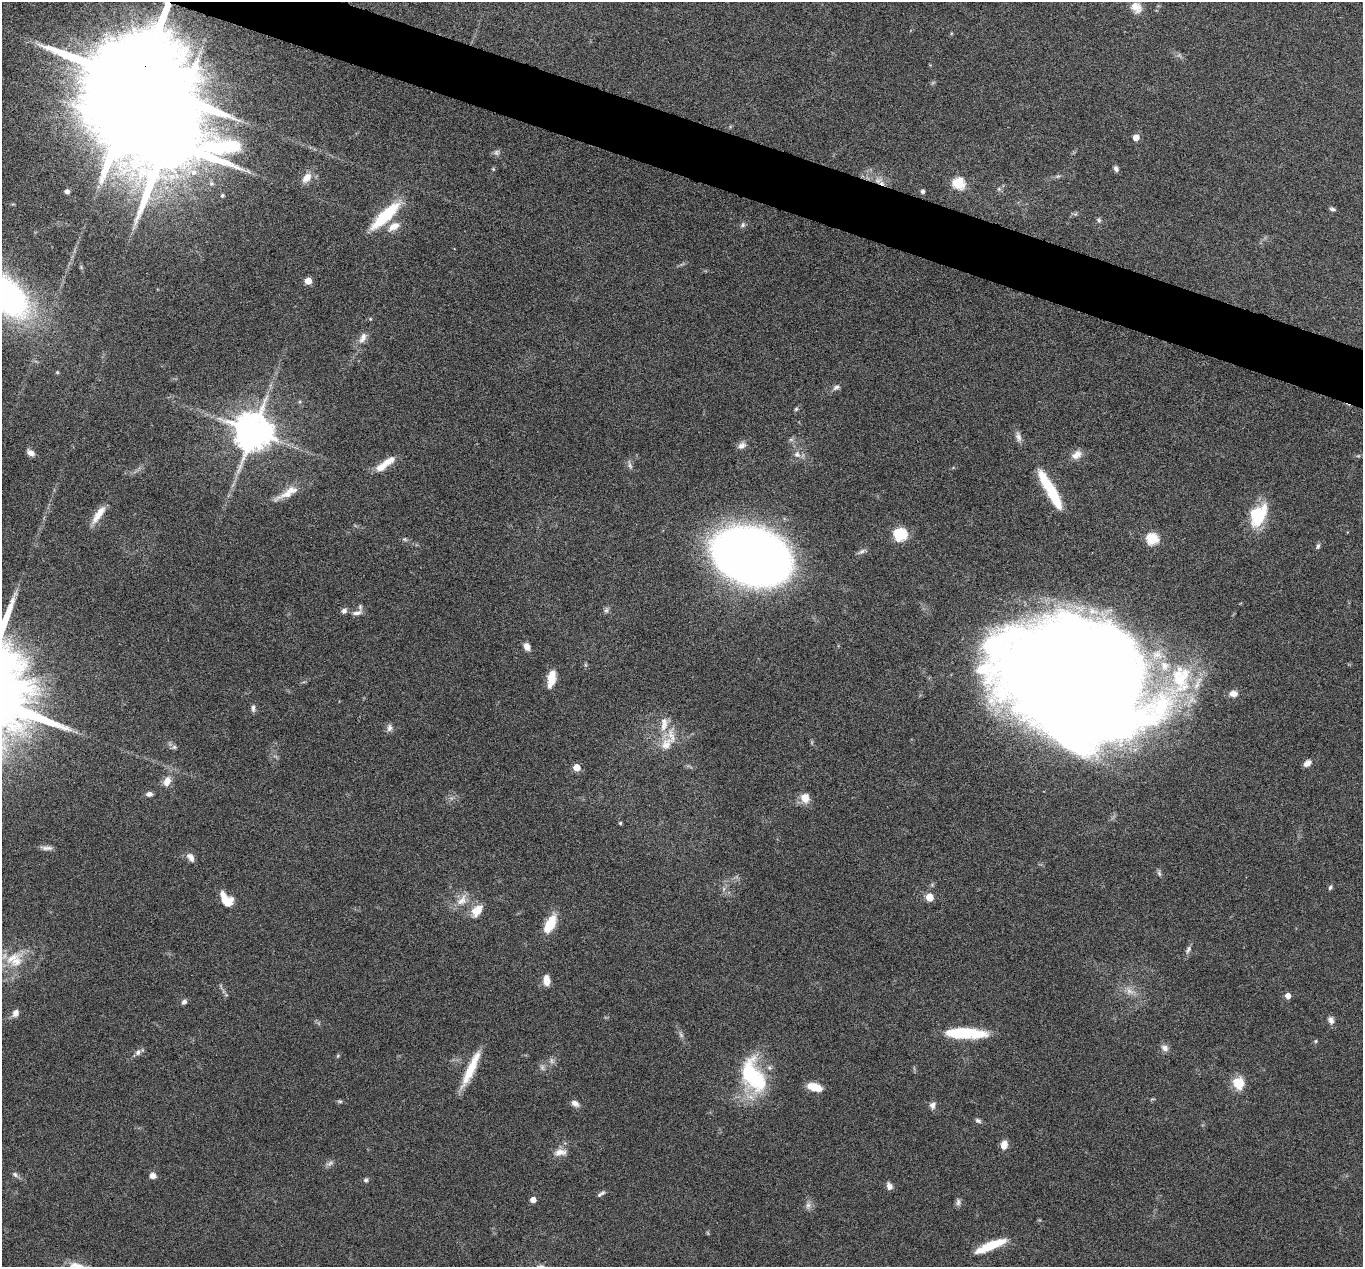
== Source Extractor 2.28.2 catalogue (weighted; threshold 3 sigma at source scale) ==
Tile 11 of 4 x 4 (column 3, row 3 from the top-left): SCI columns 2725-4085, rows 1402-2666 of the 5447 x 5464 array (HDU 1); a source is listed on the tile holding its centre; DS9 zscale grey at full resolution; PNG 1365 x 1269 px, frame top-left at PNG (2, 2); no overlay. Shown black and unused: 4% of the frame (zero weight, under 4 of 8 exposures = <1% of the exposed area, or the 3 px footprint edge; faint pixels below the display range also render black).
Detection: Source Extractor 2.28.2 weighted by HDU 2 'WHT'; one run over the whole footprint, this tile lists its part. Background 0.06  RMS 0.0038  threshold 0.0155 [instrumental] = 3 sigma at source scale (4.09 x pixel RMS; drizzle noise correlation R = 1.36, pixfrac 0.8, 0.05/0.05 arcsec/px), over >= 5 px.
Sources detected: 114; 4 too faint to see at this stretch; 3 inside a brighter object's white glare — not listed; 5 inside a brighter listed object's ellipse — not listed separately; the other 102 listed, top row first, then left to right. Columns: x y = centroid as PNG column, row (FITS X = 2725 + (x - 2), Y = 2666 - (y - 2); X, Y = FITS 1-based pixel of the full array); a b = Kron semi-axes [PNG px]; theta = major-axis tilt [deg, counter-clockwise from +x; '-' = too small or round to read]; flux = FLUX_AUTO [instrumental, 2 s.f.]
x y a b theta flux
1136 7 15 13 -48 3.7
139 81 35 21 65 16000
1136 137 5 5 - 3.6
493 169 4 4 - 0.37
1116 169 7 5 -67 1.1
248 171 8 4 -45 0.8
307 178 12 8 48 3.7
878 180 11 7 9 2.4
958 183 6 6 - 32
999 189 6 4 -72 0.53
67 191 5 4 - 1.2
922 191 5 4 - 1
222 195 4 4 - 0.65
1332 209 8 4 -10 0.81
385 216 37 10 44 20
1099 220 7 5 -48 0.69
743 225 7 6 - 0.82
394 227 15 8 30 4.2
308 281 5 5 - 6.5
6 296 48 28 -44 110
363 338 15 8 65 2.6
57 372 5 4 - 0.4
836 387 10 6 34 1.2
796 409 5 5 - 0.51
253 431 11 10 - 1100
1018 437 14 7 -76 1.7
742 445 11 7 19 1.7
31 453 8 6 -36 2.2
797 454 9 8 - 1.9
1076 455 14 9 35 2.7
630 466 9 5 -64 0.97
381 467 16 9 24 3.8
288 494 33 9 22 5.2
1053 494 39 10 -65 14
98 514 25 8 55 4.7
1257 516 31 16 75 12
900 534 6 6 - 32
404 539 5 5 - 0.53
1152 539 6 6 - 29
1318 546 8 5 67 0.78
862 551 12 5 33 1.1
751 556 48 32 -16 570
606 610 7 6 - 0.84
344 611 7 6 - 1.1
357 613 13 6 14 1.7
527 646 8 6 -64 2.5
551 679 19 8 80 5.3
1083 682 122 67 -18 1800
1233 694 9 7 0 2
253 708 9 5 -86 1
664 724 23 10 85 5.1
389 728 10 7 81 1.3
666 744 21 13 52 6
174 747 6 6 - 0.8
1307 763 9 6 37 1.9
576 768 5 5 - 6
167 781 12 9 61 3.2
149 794 8 6 9 1.2
805 798 11 9 -67 4
620 823 4 4 - 0.47
47 848 17 5 -4 1.6
191 857 12 7 -55 2.1
1330 887 6 5 - 0.71
929 897 5 5 - 7.8
224 899 18 7 -68 5.1
462 900 18 11 47 4.2
477 910 17 11 50 4.8
550 924 19 9 62 9.5
1188 949 11 5 63 1.1
16 961 20 14 18 7.7
546 980 12 7 -85 3.2
1129 991 12 7 -28 2.3
1288 996 5 5 - 2.6
184 1002 8 6 40 1.1
15 1013 9 7 59 2
1331 1020 9 7 -74 1.7
966 1033 42 10 -2 19
1316 1041 5 3 - 0.4
1165 1048 10 8 -32 1.7
138 1052 9 7 54 1.3
338 1056 5 5 - 0.41
551 1060 7 4 -72 0.77
471 1069 44 8 65 10
753 1076 45 24 -61 29
1238 1083 15 13 -76 6.4
814 1087 14 7 -17 6.7
340 1101 7 5 -20 0.57
575 1103 10 7 -30 1.7
932 1105 9 8 - 1.4
978 1121 8 5 -32 0.83
1004 1145 10 7 76 3
560 1152 17 9 6 2.8
330 1163 10 5 44 1.1
15 1174 8 6 -49 0.93
153 1176 8 7 - 1.7
366 1180 5 5 - 0.87
889 1186 8 6 -70 1.6
599 1195 7 6 - 0.85
533 1200 4 4 - 2.7
958 1202 10 6 89 1.1
808 1205 9 6 74 1.3
991 1246 32 7 23 12
Overlapping masked pixels (flux is a lower limit): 2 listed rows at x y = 139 81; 878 180
Isophote crosses this tile's border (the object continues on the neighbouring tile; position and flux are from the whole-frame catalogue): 1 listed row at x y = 6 296